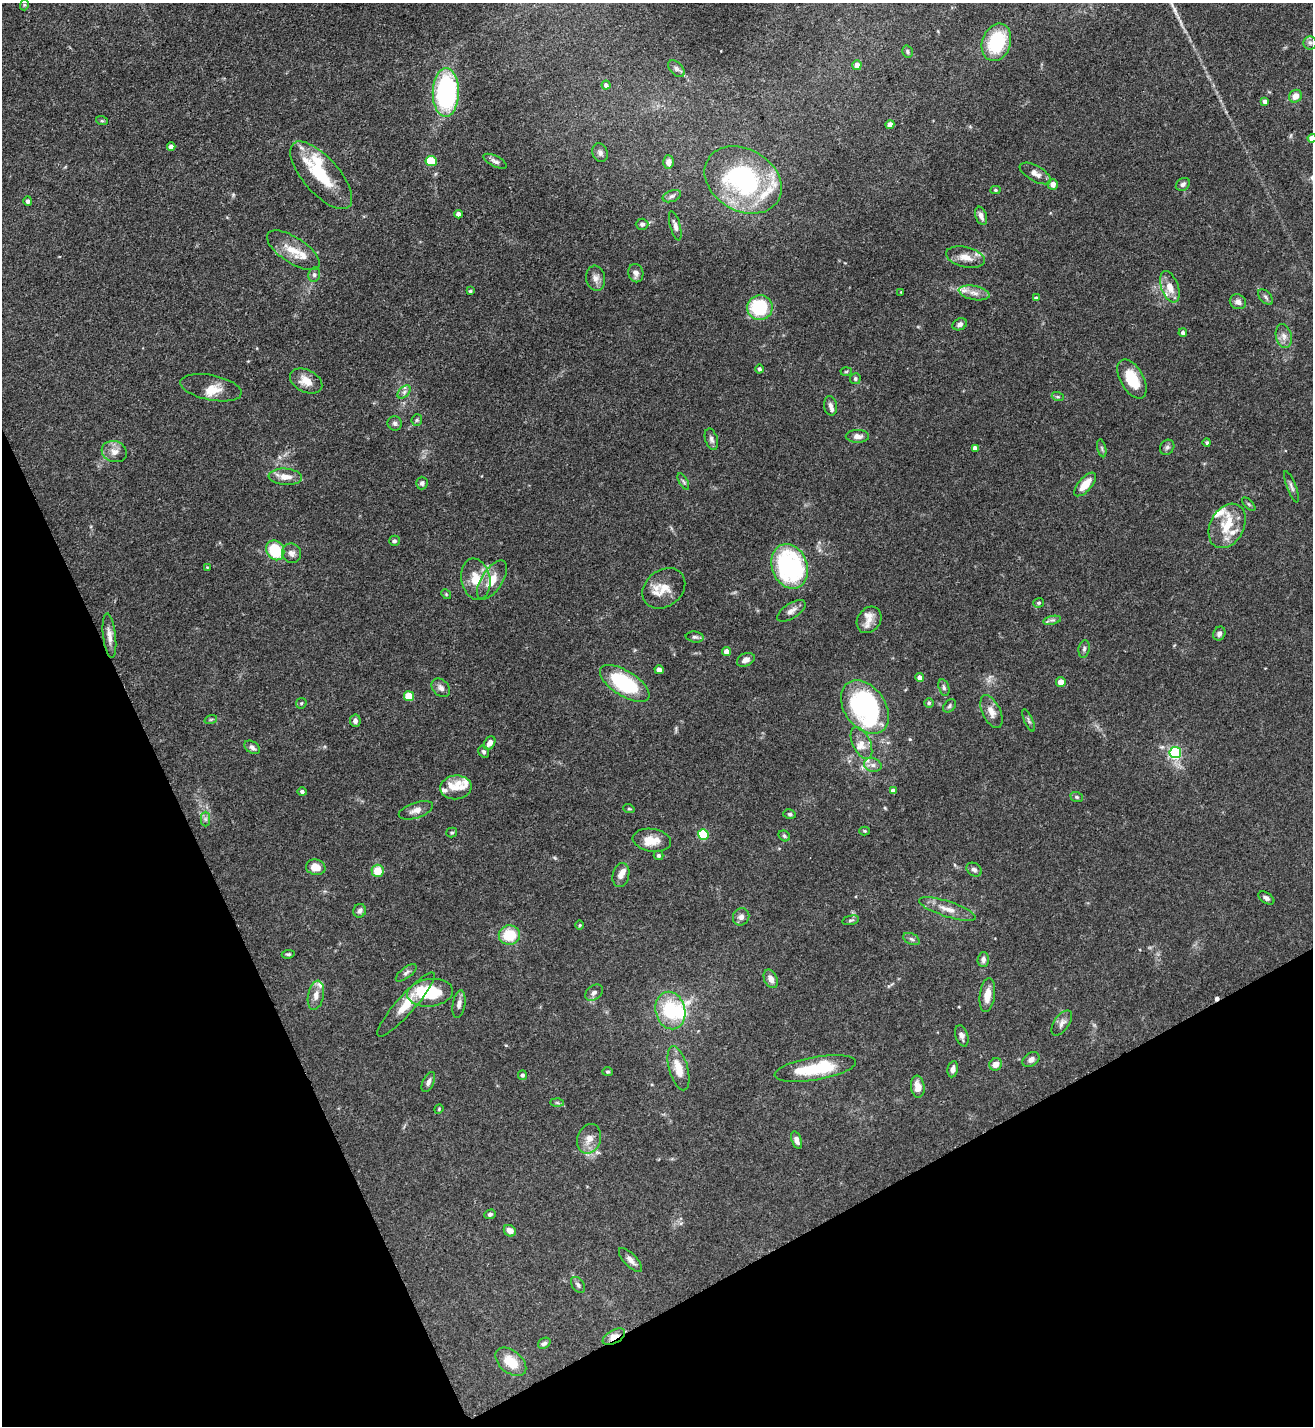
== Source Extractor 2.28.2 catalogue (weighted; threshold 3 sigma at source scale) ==
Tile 14 of 4 x 4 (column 2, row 4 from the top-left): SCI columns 1465-2775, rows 2-1425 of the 5688 x 5699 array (HDU 1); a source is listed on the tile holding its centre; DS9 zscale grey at full resolution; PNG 1315 x 1428 px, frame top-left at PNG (2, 3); each listed source drawn as its Kron ellipse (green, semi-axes under 4 px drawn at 4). Shown black and unused: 23% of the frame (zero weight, under 3 of 5 exposures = <1% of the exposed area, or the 3 px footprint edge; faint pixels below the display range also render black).
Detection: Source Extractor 2.28.2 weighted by HDU 2 'WHT'; one run over the whole footprint, this tile lists its part. Background 0.0758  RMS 0.004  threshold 0.018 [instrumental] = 3 sigma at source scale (4.5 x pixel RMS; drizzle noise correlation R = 1.50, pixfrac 1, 0.05/0.05 arcsec/px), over >= 5 px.
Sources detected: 192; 3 inside a brighter object's white glare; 1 cosmic-ray / hot-pixel residue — neither listed nor drawn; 18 inside a brighter listed object's ellipse — not listed separately; the other 170 listed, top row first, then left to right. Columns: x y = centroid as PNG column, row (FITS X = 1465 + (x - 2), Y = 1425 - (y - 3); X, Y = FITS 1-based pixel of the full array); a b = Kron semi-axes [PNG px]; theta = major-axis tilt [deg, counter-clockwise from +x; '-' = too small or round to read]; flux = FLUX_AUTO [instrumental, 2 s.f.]
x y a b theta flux
24 5 5 3 - 0.42
996 42 19 14 72 23
1310 43 6 6 - 1.2
907 52 6 5 - 0.72
857 65 5 4 - 3.1
676 69 10 6 -45 1.2
606 85 4 4 - 1.2
446 92 24 13 89 63
1295 96 7 6 - 3.4
1265 101 4 4 - 1.6
102 121 6 3 -18 0.47
890 125 4 4 - 3.2
1312 138 4 4 - 4.3
171 146 4 4 - 2.1
600 153 9 7 -69 1.4
431 161 6 5 - 14
495 161 13 5 -27 1.4
669 162 6 5 - 2.3
1035 173 17 7 -29 2.7
321 175 42 18 -49 18
743 180 41 31 -31 57
1053 184 5 5 - 2.2
1183 184 7 6 - 1.2
995 190 5 4 - 0.7
672 196 9 5 21 1.1
28 201 5 4 - 1
458 214 4 4 - 2.2
981 216 9 5 -71 1.9
642 224 6 5 - 1.2
675 226 15 5 -74 1.7
293 250 30 13 -33 8.2
965 257 20 10 -14 4.5
636 273 9 7 -78 1.9
314 275 7 5 77 1.2
596 278 12 9 -81 2.3
1170 287 16 8 -69 5
470 291 3 3 - 0.64
901 292 3 3 - 0.26
974 293 15 7 -12 2.9
1266 297 9 5 -48 1
1036 298 4 4 - 1
1238 302 8 7 - 1.9
760 308 13 12 - 25
960 324 7 5 26 1.3
1183 333 4 4 - 0.92
1284 336 12 8 -77 2.4
759 369 4 4 - 0.83
846 372 5 3 - 0.39
855 379 5 5 - 0.82
1132 379 21 11 -61 11
306 381 17 11 -27 5.1
211 388 31 12 -11 5.6
404 392 8 5 45 1.2
1058 397 6 4 -18 0.51
831 406 10 6 -79 1.6
417 420 6 5 - 0.62
395 423 7 7 - 1.1
857 436 12 6 -1 2.2
711 439 11 6 -72 1.4
1207 442 4 4 - 0.56
1167 447 8 6 54 1
975 448 4 4 - 2.1
1102 448 9 3 -77 0.78
114 452 13 10 -18 3.1
285 477 17 8 -4 4.1
683 481 9 3 -60 0.75
422 483 6 6 - 1
1085 484 14 6 49 6.1
1291 487 17 4 -69 1.3
1249 504 8 3 -45 0.58
1227 526 23 17 62 11
394 541 5 5 - 0.77
275 550 10 8 -59 16
291 553 10 9 - 2
790 566 23 17 -69 51
207 567 3 3 - 0.32
476 579 21 14 -79 8.1
492 580 22 10 56 6.4
664 588 23 18 38 7.1
446 594 5 4 - 0.47
1039 603 5 4 - 0.66
791 611 16 7 32 2.3
869 620 14 11 54 3.9
1052 620 9 3 12 0.87
1219 634 7 6 - 1.3
109 636 22 6 -83 3
695 637 9 5 -8 0.98
1084 649 9 5 80 0.98
726 651 4 4 - 3.7
746 660 9 6 25 2.2
659 670 4 4 - 2.6
920 678 4 4 - 2.1
1061 682 5 4 - 3.8
625 683 28 12 -32 31
944 687 9 5 -74 0.95
441 688 10 7 -45 1.9
409 696 5 5 - 11
301 703 6 5 - 0.55
929 703 5 4 - 0.65
950 706 8 5 44 0.82
865 707 29 20 -53 82
991 712 17 9 -64 3.7
211 719 6 4 19 0.51
1029 720 12 4 -67 0.84
355 721 6 5 - 1.4
489 743 7 5 56 2.3
861 743 17 8 -64 3.5
252 747 8 6 -34 1.3
484 752 6 5 - 0.88
1175 752 6 6 - 54
873 765 9 6 -15 1.7
456 787 16 12 6 4.4
893 791 4 4 - 2.8
302 792 5 4 - 0.98
1077 797 6 5 - 0.63
629 809 6 3 -18 0.41
416 810 18 7 18 2.7
789 814 6 4 -16 0.68
205 819 7 4 -90 0.97
865 831 5 4 - 0.45
452 833 5 5 - 0.56
703 834 5 5 - 25
784 836 6 5 - 0.7
652 840 19 11 -8 5.6
659 855 5 5 - 0.76
316 867 10 7 -11 4.7
974 870 8 6 -33 1.3
378 871 6 6 - 7.1
621 875 12 8 76 2.3
1266 898 9 5 -32 1.2
947 909 30 7 -18 5
360 911 7 6 - 1.2
741 917 9 8 - 1.9
851 920 8 4 13 0.8
580 925 5 3 - 0.41
509 935 10 9 - 11
911 939 9 5 -27 1.1
288 954 6 4 7 0.62
983 959 7 5 88 1.4
406 973 12 5 37 1.2
771 979 10 6 -67 2.7
430 993 23 14 7 17
594 993 10 7 39 1.6
316 995 15 8 78 2.9
987 995 17 7 82 4.3
406 1004 42 9 49 9.5
459 1004 14 6 81 2.1
670 1011 19 14 -76 20
1062 1023 14 7 55 2
962 1036 11 6 -71 1.6
1031 1059 9 6 33 1.6
996 1064 6 6 - 2.8
678 1068 23 9 -74 6.8
815 1069 41 11 10 20
953 1069 8 5 79 1.5
607 1072 5 4 - 0.59
522 1075 5 4 - 0.88
428 1082 11 5 65 1.5
918 1087 11 6 -83 3.7
557 1103 6 4 -2 0.68
439 1109 5 4 - 0.41
589 1139 15 11 68 4
796 1140 9 5 -70 1.7
490 1214 6 4 18 0.95
510 1231 6 5 - 2.6
630 1260 15 6 -47 2.4
578 1285 9 5 -52 1
614 1337 12 6 29 4.3
544 1343 7 5 32 1
511 1362 18 11 -40 8.2
Overlapping masked pixels (flux is a lower limit): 1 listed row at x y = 614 1337
Isophote crosses this tile's border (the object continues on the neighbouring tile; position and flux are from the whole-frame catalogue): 1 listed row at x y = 1312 138